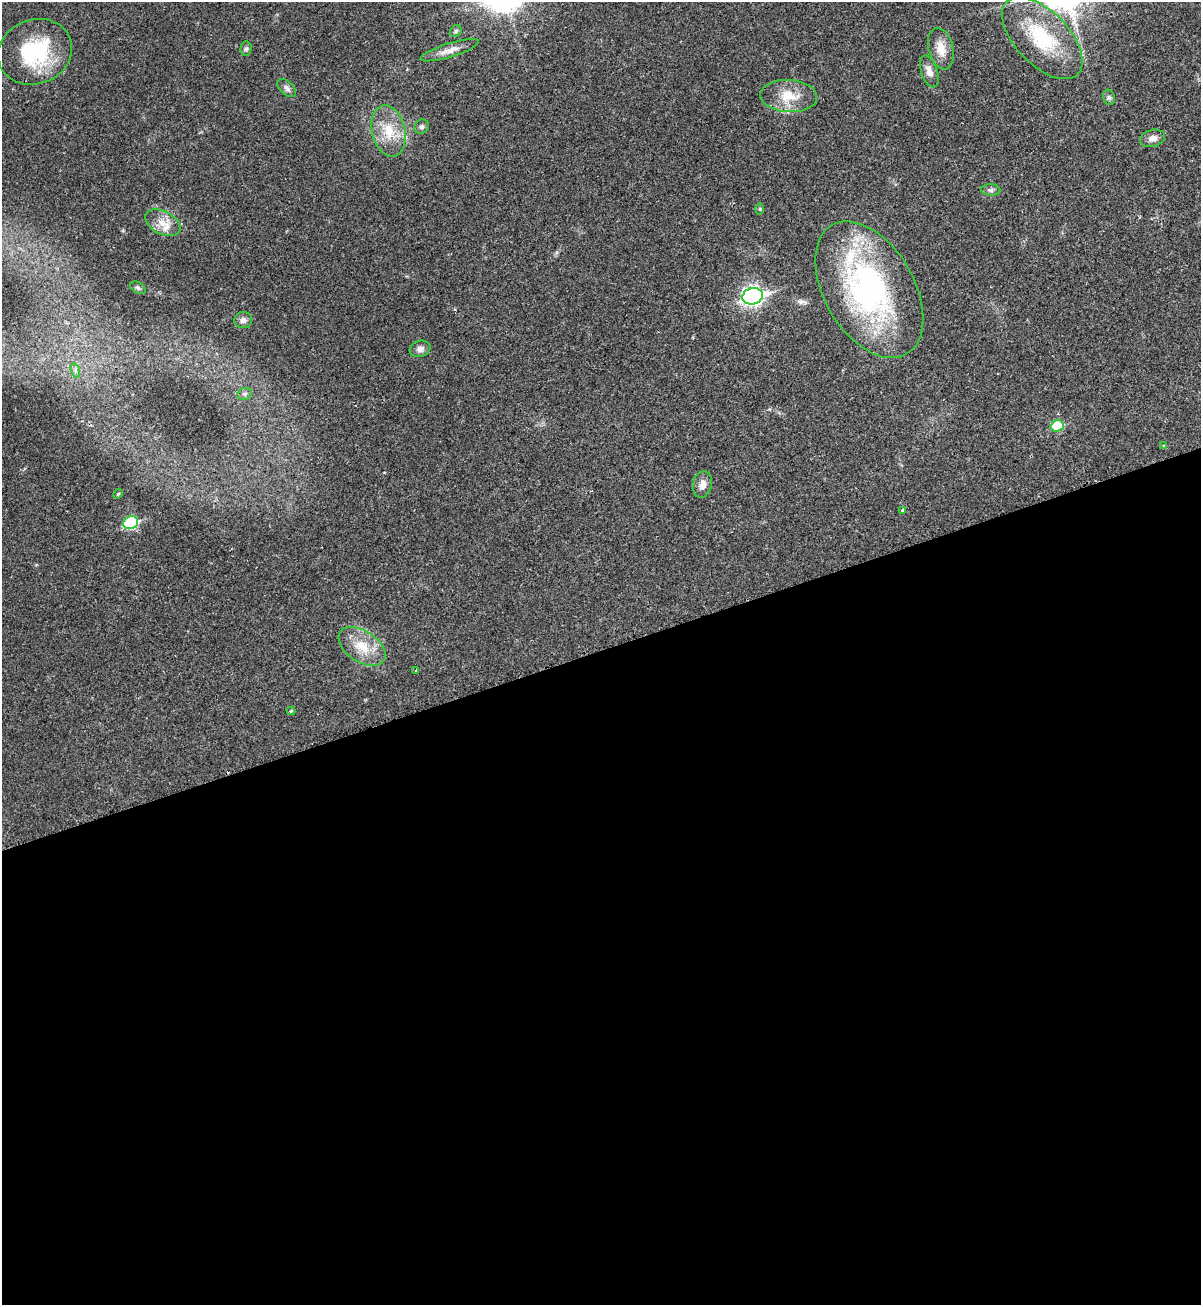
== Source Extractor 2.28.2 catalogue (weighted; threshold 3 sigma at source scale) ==
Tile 15 of 4 x 4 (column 3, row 4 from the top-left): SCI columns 2601-3799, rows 36-1338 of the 5295 x 5264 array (HDU 1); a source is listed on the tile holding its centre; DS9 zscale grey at full resolution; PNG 1203 x 1307 px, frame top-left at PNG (2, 2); each listed source drawn as its Kron ellipse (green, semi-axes under 4 px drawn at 4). Shown black and unused: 50% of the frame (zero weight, under 2 of 3 exposures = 2% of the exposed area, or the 3 px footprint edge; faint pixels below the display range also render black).
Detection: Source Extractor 2.28.2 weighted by HDU 2 'WHT'; one run over the whole footprint, this tile lists its part. Background 0.0204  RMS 0.0038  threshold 0.0172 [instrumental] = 3 sigma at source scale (4.5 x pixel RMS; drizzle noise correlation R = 1.50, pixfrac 1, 0.05/0.05 arcsec/px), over >= 5 px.
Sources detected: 36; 2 inside a brighter object's white glare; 1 long thin detection or spike segment (spike, bleed or trail) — neither listed nor drawn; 1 inside a brighter listed object's ellipse — not listed separately; the other 32 listed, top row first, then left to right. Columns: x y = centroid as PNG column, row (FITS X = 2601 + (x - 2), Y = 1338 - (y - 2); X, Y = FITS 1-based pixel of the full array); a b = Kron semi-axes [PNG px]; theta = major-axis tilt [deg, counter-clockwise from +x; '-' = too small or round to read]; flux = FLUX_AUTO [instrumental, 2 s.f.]
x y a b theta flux
456 31 6 5 - 0.65
1042 38 51 26 -46 26
246 49 7 5 88 0.85
941 49 21 12 -76 5.5
450 50 30 7 17 3.5
35 52 38 32 20 31
929 71 16 8 -72 2.7
287 88 11 6 -43 1.5
789 96 28 16 -3 9.1
1109 97 8 5 -73 0.85
422 127 7 7 - 0.98
389 131 26 16 -77 11
1152 138 13 8 15 2.2
991 190 10 5 -3 1.1
760 209 5 3 - 0.35
163 223 19 11 -27 5.3
138 288 8 5 -31 0.87
869 290 74 45 -60 87
752 296 10 8 18 150
243 320 9 8 - 1.8
420 349 10 8 18 1.7
75 370 7 4 -71 0.88
245 394 7 5 21 0.88
1057 426 6 5 - 13
1164 446 3 3 - 0.42
702 484 13 9 78 2.8
118 494 5 4 - 0.37
903 510 4 3 - 1.1
131 523 7 6 - 31
362 646 26 15 -33 9.2
416 670 4 2 - 0.33
291 711 4 4 - 0.5
Isophote crosses this tile's border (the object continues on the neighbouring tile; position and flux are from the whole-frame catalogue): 1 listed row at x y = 1042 38